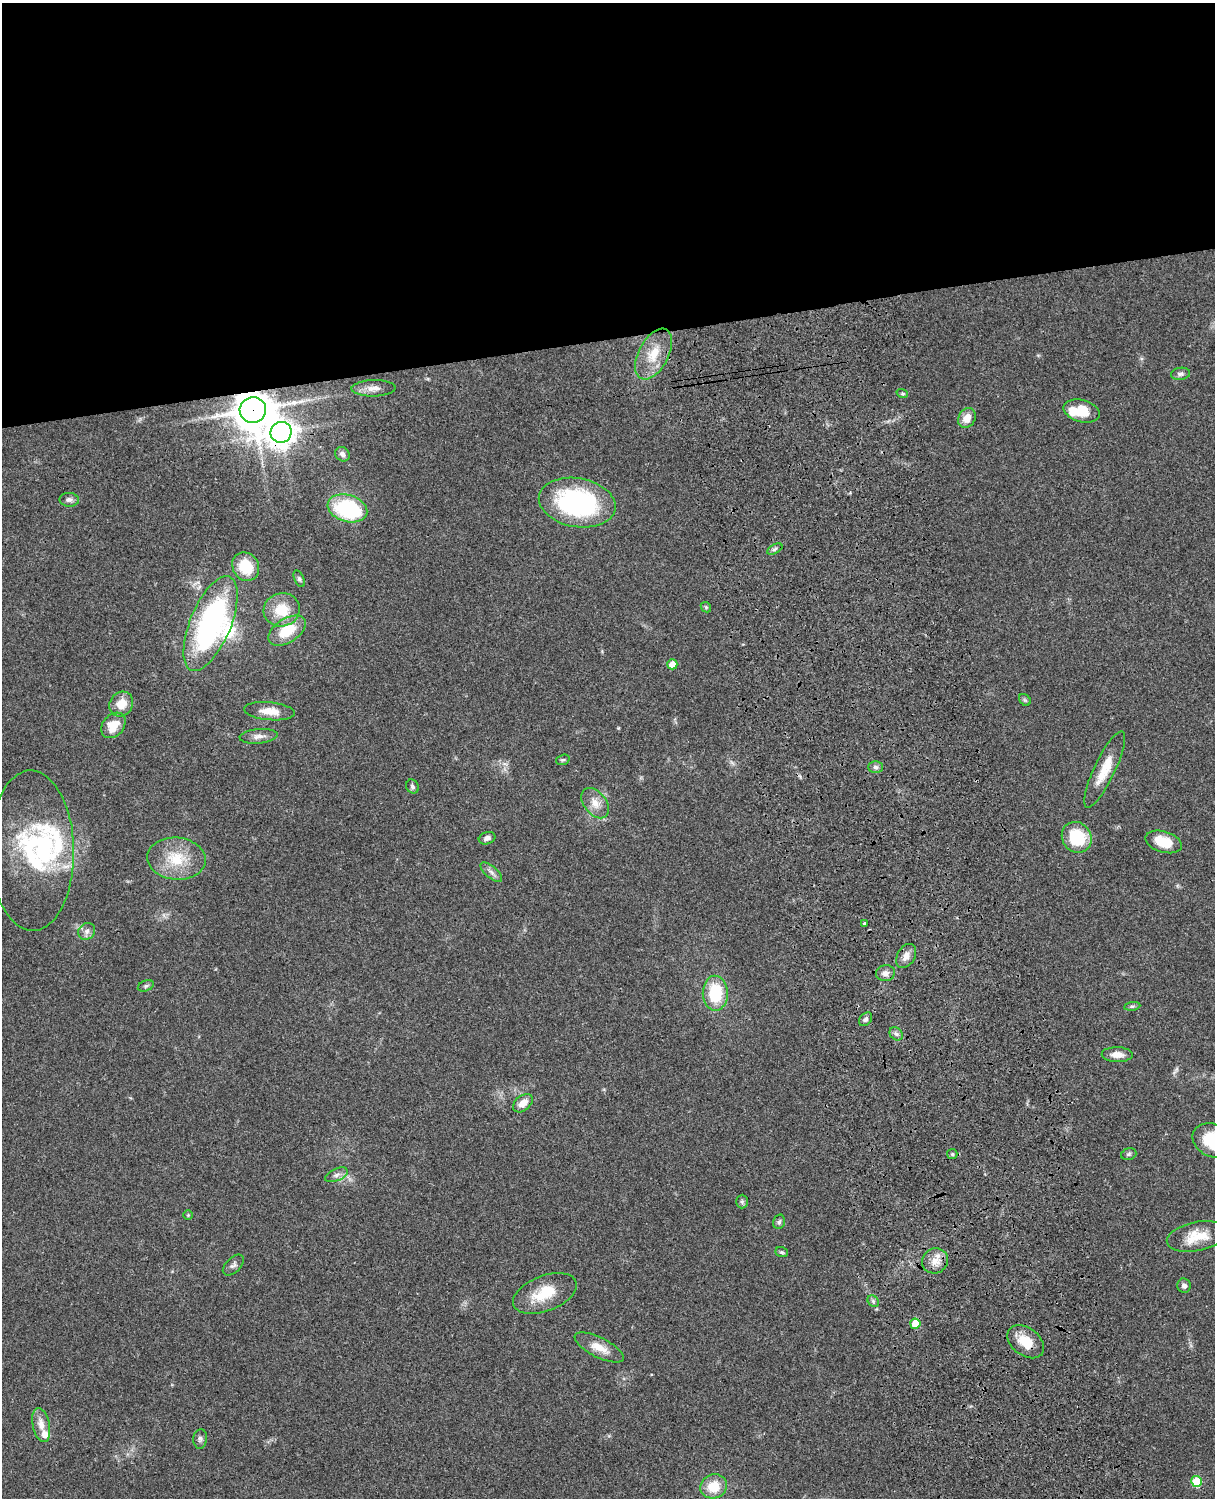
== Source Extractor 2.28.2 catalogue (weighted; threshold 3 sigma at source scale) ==
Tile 2 of 4 x 3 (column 2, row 1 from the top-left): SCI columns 1333-2545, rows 3270-4765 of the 5090 x 4927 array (HDU 1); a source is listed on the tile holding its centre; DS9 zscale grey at full resolution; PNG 1217 x 1500 px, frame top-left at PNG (2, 3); each listed source drawn as its Kron ellipse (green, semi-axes under 4 px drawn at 4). Shown black and unused: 23% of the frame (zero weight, under 3 of 4 exposures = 6% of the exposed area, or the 3 px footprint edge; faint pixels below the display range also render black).
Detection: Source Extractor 2.28.2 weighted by HDU 2 'WHT'; one run over the whole footprint, this tile lists its part. Background 0.0756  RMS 0.0057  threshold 0.0257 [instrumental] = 3 sigma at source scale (4.5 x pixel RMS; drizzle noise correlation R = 1.50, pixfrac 1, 0.05/0.05 arcsec/px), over >= 5 px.
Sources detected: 74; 1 inside a brighter object's white glare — neither listed nor drawn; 5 inside a brighter listed object's ellipse — not listed separately; the other 68 listed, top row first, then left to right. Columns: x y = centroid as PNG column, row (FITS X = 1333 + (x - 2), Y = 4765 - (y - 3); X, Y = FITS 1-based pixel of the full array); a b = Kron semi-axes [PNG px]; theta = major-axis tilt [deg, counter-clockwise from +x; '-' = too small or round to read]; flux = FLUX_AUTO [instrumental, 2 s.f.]
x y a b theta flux
654 354 28 15 62 15
1181 374 9 6 7 1.8
374 388 22 8 1 4.9
902 393 6 4 -19 0.82
253 410 13 13 - 1400
1082 411 18 11 -15 13
967 418 10 8 62 6
281 432 10 10 - 650
342 454 8 6 -40 2.5
69 500 9 7 -2 2.1
577 503 39 24 -10 89
347 508 20 13 -17 54
775 549 8 4 28 1.3
246 567 15 13 -57 17
299 579 9 4 -66 1.2
706 607 6 4 -45 0.74
282 610 18 16 15 15
210 624 51 20 67 130
287 631 21 12 33 17
672 664 5 5 - 5.5
1025 700 7 5 -45 0.93
121 704 13 11 53 7.8
269 711 25 9 -5 7.7
113 725 14 10 49 10
259 736 19 7 5 3.6
563 760 7 5 19 0.92
875 767 7 6 - 1.7
1105 769 42 10 64 13
412 787 7 6 - 1.4
595 803 17 11 -52 6.4
1077 837 16 14 -52 26
487 838 8 6 19 2
1164 842 19 10 -17 13
32 851 80 42 -89 73
176 859 29 21 -6 20
491 872 13 6 -40 2.5
865 924 3 3 - 1.6
87 931 9 8 - 2.5
906 956 13 8 59 4
885 973 9 8 - 2.9
146 986 8 5 21 1.2
715 993 17 12 -89 26
1132 1006 8 4 8 0.92
865 1019 8 5 46 1.5
896 1034 7 6 - 1.6
1117 1055 15 7 -2 4.9
523 1103 11 7 40 5.6
1214 1141 22 16 -24 26
952 1154 5 5 - 0.88
1129 1154 8 5 17 1.2
336 1175 12 6 23 2.4
742 1202 7 6 - 1.1
188 1215 5 4 - 0.7
779 1222 7 5 73 1.4
1197 1236 30 14 11 13
782 1252 6 5 - 0.93
935 1261 13 12 - 6
233 1265 13 7 44 1.9
1184 1286 7 6 - 2.3
545 1293 33 17 21 18
873 1301 6 5 - 1.2
915 1324 5 5 - 16
1026 1342 20 13 -37 11
599 1347 27 10 -27 8
41 1425 17 8 -78 6
200 1439 10 7 83 1.7
1196 1481 5 5 - 22
714 1486 13 12 - 12
Overlapping masked pixels (flux is a lower limit): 3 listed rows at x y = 253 410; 281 432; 1026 1342
Isophote crosses this tile's border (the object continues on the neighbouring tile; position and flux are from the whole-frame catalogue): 1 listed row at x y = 1214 1141